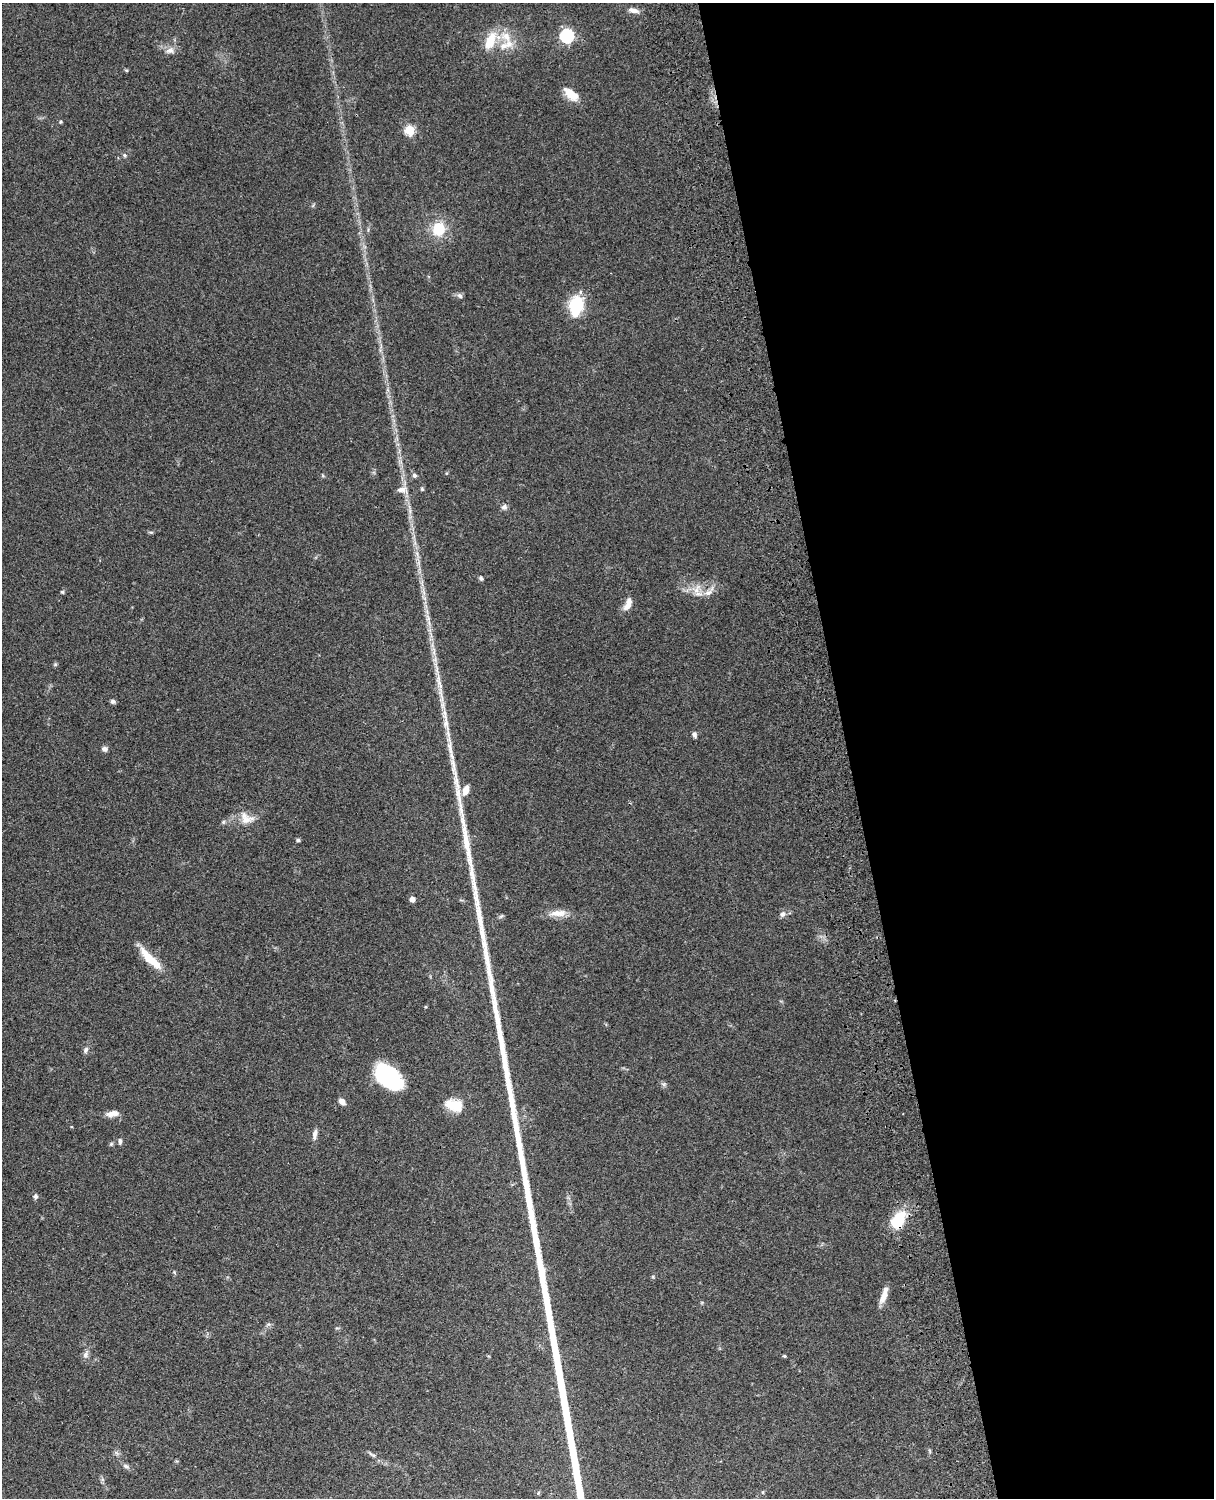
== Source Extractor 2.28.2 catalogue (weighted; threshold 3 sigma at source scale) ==
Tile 8 of 4 x 3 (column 4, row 2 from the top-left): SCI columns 3757-4968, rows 1774-3269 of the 5087 x 4929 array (HDU 1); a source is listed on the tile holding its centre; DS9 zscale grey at full resolution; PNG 1216 x 1500 px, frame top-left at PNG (2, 3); no overlay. Shown black and unused: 30% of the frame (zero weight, under 3 of 4 exposures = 6% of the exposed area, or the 3 px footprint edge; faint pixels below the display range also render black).
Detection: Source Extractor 2.28.2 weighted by HDU 2 'WHT'; one run over the whole footprint, this tile lists its part. Background 0.077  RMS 0.0059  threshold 0.0267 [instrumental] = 3 sigma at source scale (4.5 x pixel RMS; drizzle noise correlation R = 1.50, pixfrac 1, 0.05/0.05 arcsec/px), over >= 5 px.
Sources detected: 61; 5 inside a brighter listed object's ellipse — not listed separately; the other 56 listed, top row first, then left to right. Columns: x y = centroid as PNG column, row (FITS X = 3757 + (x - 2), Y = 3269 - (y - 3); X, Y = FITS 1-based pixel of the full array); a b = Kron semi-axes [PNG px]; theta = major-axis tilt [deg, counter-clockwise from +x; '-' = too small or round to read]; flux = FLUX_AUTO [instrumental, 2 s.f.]
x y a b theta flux
633 10 14 6 -15 3.3
506 36 20 13 -55 10
567 36 6 6 - 90
490 41 24 11 67 13
170 50 12 8 13 3.3
126 70 5 4 - 0.74
569 92 17 11 -58 7.1
61 122 4 4 - 0.59
409 130 5 5 - 34
125 155 6 5 - 1
439 229 14 13 - 17
460 296 8 6 -44 1.5
576 306 20 13 79 26
414 475 6 5 - 1.3
422 489 5 5 - 0.75
402 490 15 8 -1 3.8
504 507 8 7 - 1.8
481 578 7 5 -71 1
697 589 18 7 63 4.2
62 592 5 4 - 0.8
424 593 9 4 -71 2
708 593 11 8 22 3.9
628 604 17 8 68 4.9
428 618 10 6 -70 2.6
434 651 14 4 88 3.1
55 664 5 5 - 0.79
440 684 22 6 -63 4.4
113 701 6 5 - 1.4
446 723 27 8 -80 8.2
694 734 7 5 -82 1.6
105 749 7 6 - 1.9
466 790 12 7 69 5.3
245 818 19 14 -56 7.7
223 822 6 5 - 0.94
298 840 5 4 - 1.1
412 899 5 4 - 3.4
558 913 25 9 5 6.7
782 914 8 7 - 2.2
501 916 7 4 44 0.87
150 959 33 9 -46 15
86 1050 9 6 68 1.6
388 1077 28 16 -44 56
663 1084 6 6 - 1.2
342 1101 8 6 -44 3.4
454 1105 22 13 -17 12
112 1113 15 6 9 4.3
315 1134 13 5 81 2.6
120 1141 8 5 -90 1.4
111 1144 6 4 46 0.83
35 1196 6 5 - 1.5
898 1220 16 10 63 25
883 1297 18 7 65 5.5
86 1354 11 7 64 2.3
784 1356 4 4 - 0.67
372 1455 13 4 -31 1.6
126 1466 9 5 -36 1.6
Overlapping masked pixels (flux is a lower limit): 1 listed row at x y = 898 1220